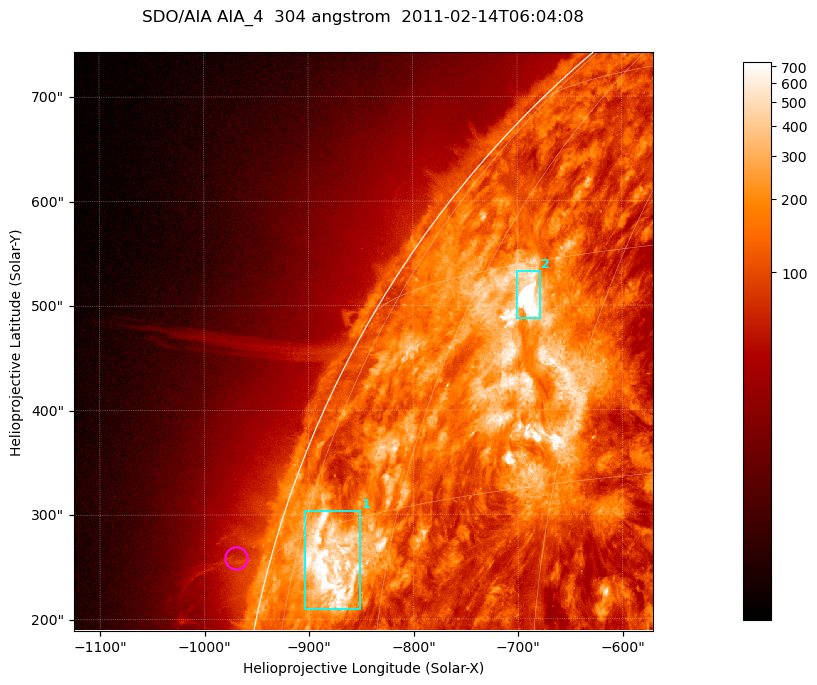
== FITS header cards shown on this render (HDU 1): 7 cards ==
TELESCOP= 'SDO/AIA '           / For AIA: SDO/AIA
INSTRUME= 'AIA_4   '           / For AIA: AIA_ATA1, AIA_ATA2, AIA_ATA3 or AIA_AT
WAVELNTH=                  304 / [angstrom] Wavelength
WAVEUNIT= 'angstrom'           / Wavelength unit: angstrom
DATE-OBS= '2011-02-14T06:04:08.124' / [ISO] Date when observation started; ISO 8
CTYPE1  = 'HPLN-TAN'           / CTYPE1; Typically HPLN
CTYPE2  = 'HPLT-TAN'           / CTYPE2; Typically HPLT

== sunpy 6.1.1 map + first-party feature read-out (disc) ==
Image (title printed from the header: SDO/AIA AIA_4  304 angstrom  2011-02-14T06:04:08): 923 x 923 px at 0.6 arcsec/px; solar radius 972 arcsec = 1619 px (partial field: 4.9% of the solar disc is inside the frame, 47% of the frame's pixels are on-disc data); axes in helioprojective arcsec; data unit not stated in the header (colour bar unlabelled)
Orientation: roll -0.132 deg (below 1 deg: not rotated)
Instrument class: DISC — disc imager (sunpy class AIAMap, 304 A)
Bright regions (active regions / flare kernels): reference = the on-disc median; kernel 7 px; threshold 5 sigma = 372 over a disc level ~129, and >= 1.15x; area >= 851 px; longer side >= 11 px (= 6.6 arcsec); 2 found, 2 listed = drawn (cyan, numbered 1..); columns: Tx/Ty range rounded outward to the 2 arcsec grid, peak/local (2 s.f.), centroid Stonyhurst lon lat
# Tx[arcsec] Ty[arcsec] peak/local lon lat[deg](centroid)
1 -906..-850 210..304 9.5 -68 +12
2 -702..-678 486..534 17 -53 +27
Off-limb structures (1.02-1.3 R_sun): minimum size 400 px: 2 found; the strongest spans PA ~75 deg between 1.02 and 1.07 R_sun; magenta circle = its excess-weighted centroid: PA ~75 deg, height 1.03 R_sun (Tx ~-970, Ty ~258 arcsec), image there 1.5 x the reference